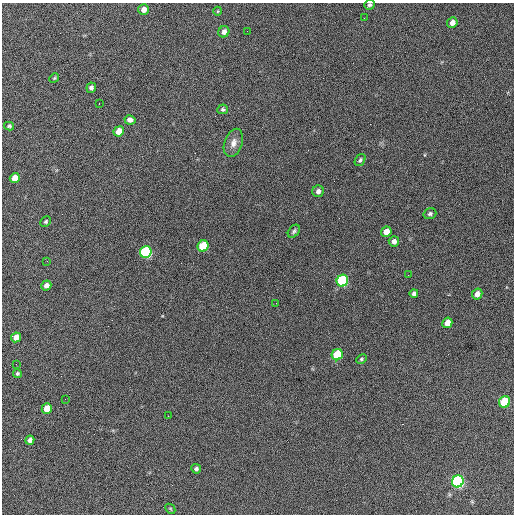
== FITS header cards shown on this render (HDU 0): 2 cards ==
NAXIS1  =                  512 / Axis length
NAXIS2  =                  512 / Axis length

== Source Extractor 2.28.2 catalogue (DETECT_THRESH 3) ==
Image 512 x 512 px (HDU 0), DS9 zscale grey, 1 PNG px = 1 image px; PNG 516 x 516 px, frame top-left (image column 1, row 512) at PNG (2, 3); each listed source drawn as its Kron ellipse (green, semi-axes under 4 px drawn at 4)
Background 650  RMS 27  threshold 81.7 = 3 sigma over >= 5 px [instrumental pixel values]
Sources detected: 46; all 46 listed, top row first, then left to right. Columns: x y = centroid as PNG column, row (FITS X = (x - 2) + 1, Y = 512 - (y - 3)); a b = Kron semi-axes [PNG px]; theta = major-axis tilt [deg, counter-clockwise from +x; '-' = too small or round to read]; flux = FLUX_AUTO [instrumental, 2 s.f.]
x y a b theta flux
370 5 5 5 - 3500
144 9 5 5 - 11000
218 11 4 3 - 1400
364 18 3 2 - 1400
452 23 5 5 - 12000
247 31 2 2 - 1800
224 32 6 5 - 8100
54 78 5 4 - 2100
91 88 5 4 - 5200
99 103 3 2 - 1500
223 109 5 5 - 3100
130 120 5 4 - 8300
9 126 5 4 - 2900
119 131 5 5 - 22000
233 143 14 9 71 13000
360 160 6 4 54 3500
15 178 5 5 - 21000
318 191 6 5 - 6200
430 214 6 5 - 4100
46 222 5 5 - 2600
294 231 7 5 51 3900
386 232 5 5 - 22000
394 241 5 5 - 7700
203 246 6 5 - 90000
146 252 6 5 - 270000
47 261 2 2 - 930
408 275 2 2 - 910
342 281 6 5 - 200000
46 285 5 4 - 9500
414 293 4 4 - 5100
477 294 6 5 - 10000
276 303 2 2 - 660
447 323 5 5 - 21000
16 337 5 5 - 16000
337 355 6 5 - 86000
361 359 5 4 - 2600
16 364 2 2 - 1000
17 373 4 4 - 2800
65 399 2 2 - 960
505 402 6 5 - 130000
47 409 5 5 - 29000
168 416 3 2 - 1500
30 440 5 4 - 7800
196 469 5 4 - 4000
458 481 6 5 - 430000
170 509 5 3 - 1800
At the frame edge (FLAGS 8, measured only in part): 1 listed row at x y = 370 5